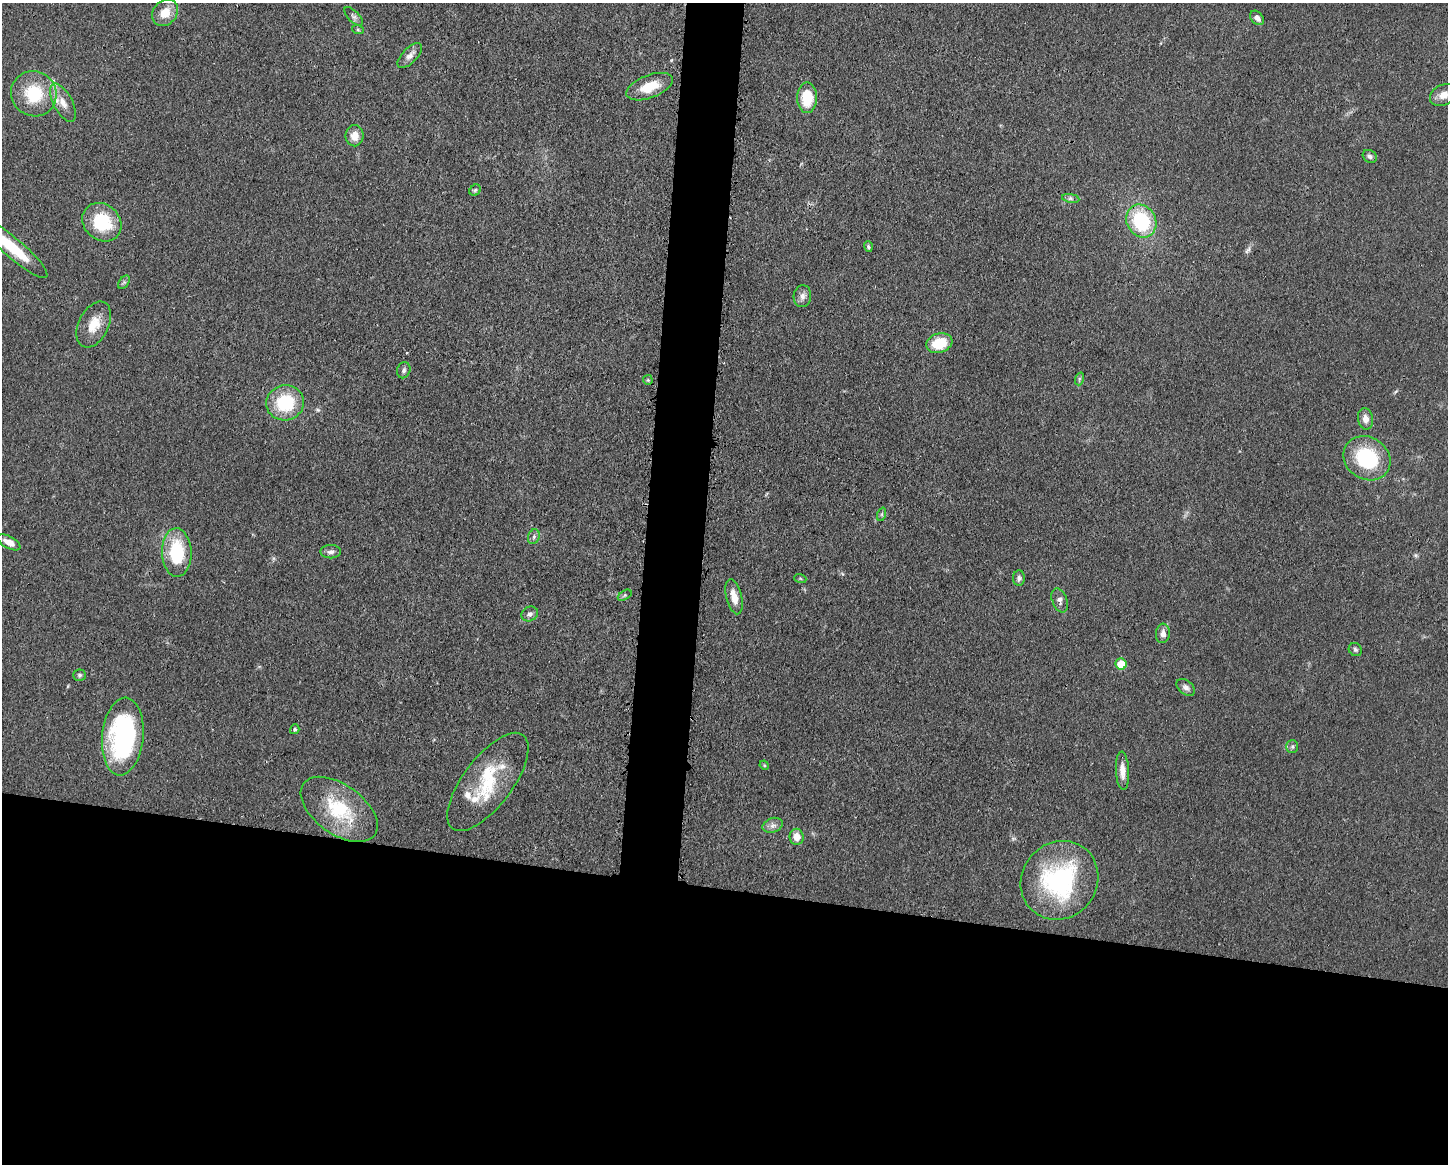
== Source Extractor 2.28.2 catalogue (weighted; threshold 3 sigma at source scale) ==
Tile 11 of 3 x 4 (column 2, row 4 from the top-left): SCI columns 1562-3007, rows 1-1162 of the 4681 x 4648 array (HDU 1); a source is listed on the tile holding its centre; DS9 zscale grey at full resolution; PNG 1450 x 1166 px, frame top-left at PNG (2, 3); each listed source drawn as its Kron ellipse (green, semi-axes under 4 px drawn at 4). Shown black and unused: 27% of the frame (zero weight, under 3 of 4 exposures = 1% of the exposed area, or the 3 px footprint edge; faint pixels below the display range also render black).
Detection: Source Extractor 2.28.2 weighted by HDU 2 'WHT'; one run over the whole footprint, this tile lists its part. Background 0.0597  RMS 0.0043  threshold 0.0191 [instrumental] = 3 sigma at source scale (4.5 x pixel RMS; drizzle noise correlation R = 1.50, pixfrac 1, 0.05/0.05 arcsec/px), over >= 5 px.
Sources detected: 58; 1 cosmic-ray / hot-pixel residue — neither listed nor drawn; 3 inside a brighter listed object's ellipse — not listed separately; the other 54 listed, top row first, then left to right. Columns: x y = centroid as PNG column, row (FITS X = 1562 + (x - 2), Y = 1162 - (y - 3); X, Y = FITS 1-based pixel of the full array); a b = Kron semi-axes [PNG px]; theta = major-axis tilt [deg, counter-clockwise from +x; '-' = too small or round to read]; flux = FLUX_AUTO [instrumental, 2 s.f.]
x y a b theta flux
165 13 14 11 49 6.2
354 16 12 5 -45 1.3
1257 18 8 5 -50 2.1
358 30 6 4 -19 0.58
410 55 16 7 46 2.7
650 87 24 11 21 10
34 94 23 22 - 19
1443 95 14 10 26 3.8
807 98 15 10 90 14
63 103 21 9 -62 5
355 136 10 9 - 4.4
1370 156 7 6 - 1.1
475 190 6 5 - 0.72
1071 198 9 4 -9 1.1
1141 221 17 14 -59 30
102 222 21 17 -42 21
868 247 5 4 - 0.71
12 248 45 10 -40 17
124 282 7 5 56 0.9
802 296 11 8 84 2.3
94 325 24 15 63 8.5
939 343 13 9 17 13
404 370 8 6 68 1.2
1079 379 7 4 72 0.72
648 380 5 4 - 0.55
285 403 19 17 13 22
1365 419 11 7 -79 2.9
1367 458 24 21 -34 31
882 514 7 4 72 0.69
534 537 7 5 71 1.2
9 542 12 6 -29 3.6
177 552 24 15 -88 25
331 552 10 6 0 1.6
800 578 6 4 -19 0.5
1019 578 8 6 -89 1.5
625 595 7 4 32 0.84
734 597 18 7 -76 5
1060 600 12 7 -69 1.9
530 614 9 7 28 1.6
1163 633 9 7 83 2.6
1355 650 7 6 - 1
1121 664 6 5 - 9.4
79 675 6 5 - 0.84
1186 687 10 7 -39 1.8
295 729 5 4 - 0.84
123 737 39 20 85 70
1292 746 6 6 - 0.97
764 765 5 4 - 0.45
1122 771 19 6 -87 3.9
488 782 59 24 53 25
339 809 44 24 -36 27
773 825 10 7 20 1.9
797 837 8 7 - 4.6
1059 880 41 37 49 59
Overlapping masked pixels (flux is a lower limit): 1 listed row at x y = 12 248
Isophote crosses this tile's border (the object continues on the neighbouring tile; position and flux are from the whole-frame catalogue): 1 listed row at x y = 12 248